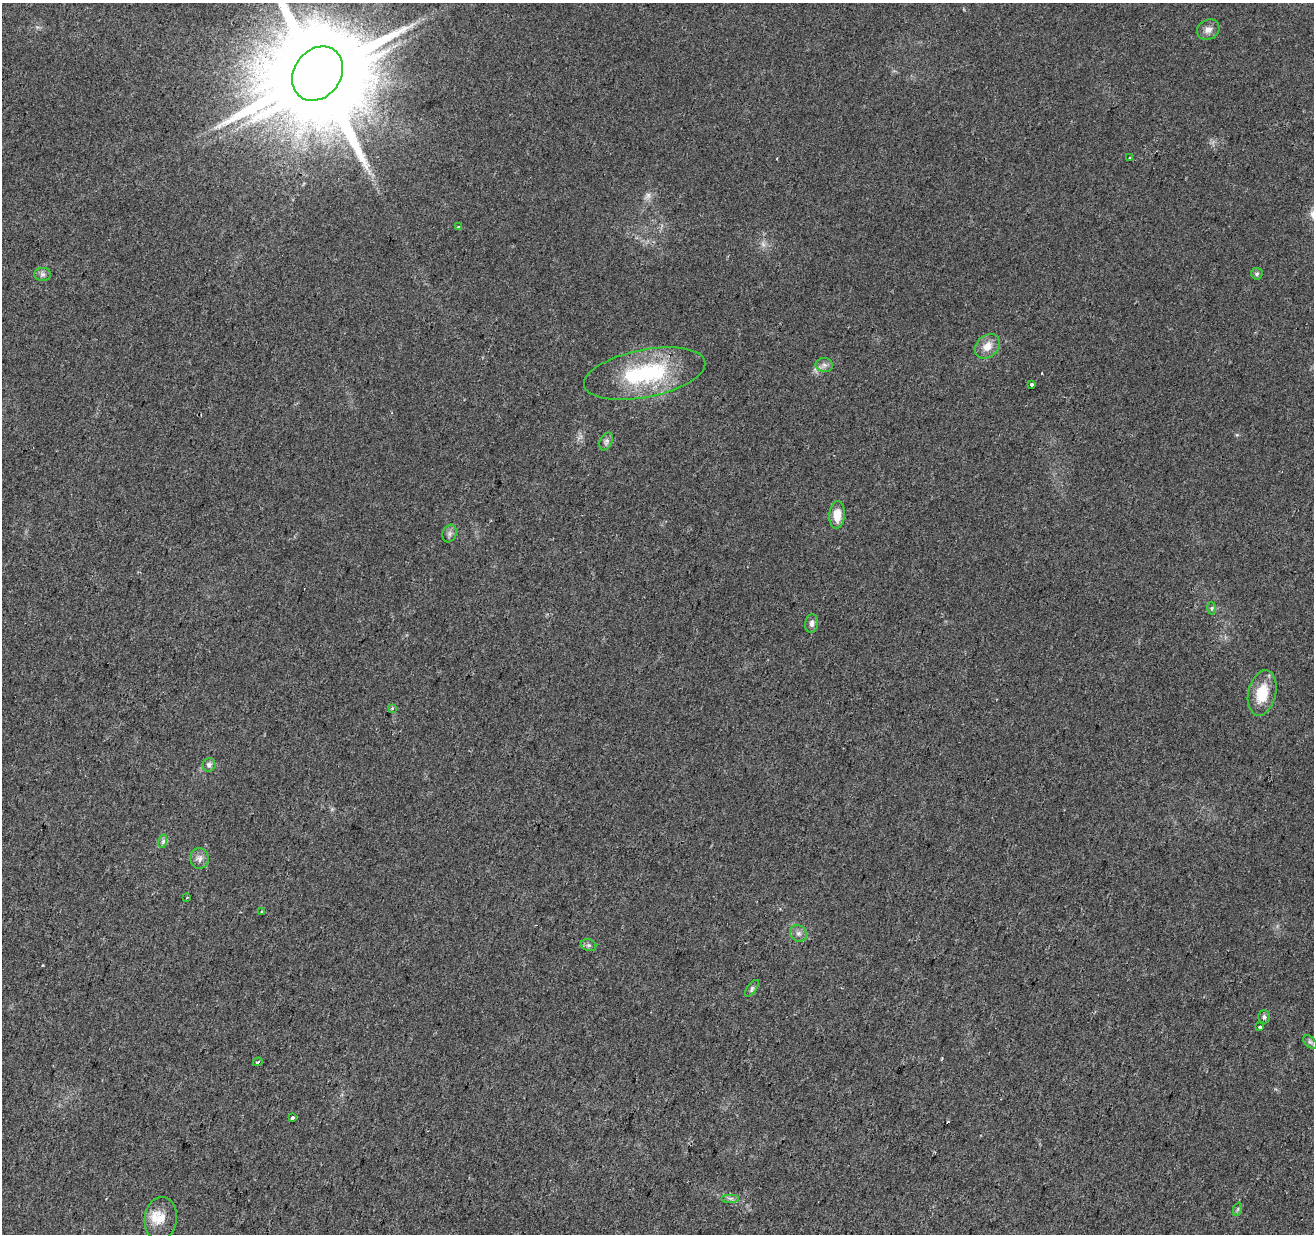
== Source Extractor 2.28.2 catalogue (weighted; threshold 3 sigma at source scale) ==
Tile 7 of 4 x 4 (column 3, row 2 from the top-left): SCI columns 2629-3940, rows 2744-3975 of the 5253 x 5423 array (HDU 1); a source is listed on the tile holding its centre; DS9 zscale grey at full resolution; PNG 1316 x 1236 px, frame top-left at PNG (2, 3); each listed source drawn as its Kron ellipse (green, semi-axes under 4 px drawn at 4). Shown black and unused: <1% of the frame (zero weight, under 2 of 3 exposures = <1% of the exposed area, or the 3 px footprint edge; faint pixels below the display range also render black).
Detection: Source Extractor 2.28.2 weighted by HDU 2 'WHT'; one run over the whole footprint, this tile lists its part. Background 0.0431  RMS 0.0057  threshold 0.0255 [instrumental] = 3 sigma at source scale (4.5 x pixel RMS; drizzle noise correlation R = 1.50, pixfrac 1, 0.0396/0.0396 arcsec/px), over >= 5 px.
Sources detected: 39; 2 too faint to see at this stretch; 1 inside a brighter object's white glare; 2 cosmic-ray / hot-pixel residue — neither listed nor drawn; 1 inside a brighter listed object's ellipse — not listed separately; the other 33 listed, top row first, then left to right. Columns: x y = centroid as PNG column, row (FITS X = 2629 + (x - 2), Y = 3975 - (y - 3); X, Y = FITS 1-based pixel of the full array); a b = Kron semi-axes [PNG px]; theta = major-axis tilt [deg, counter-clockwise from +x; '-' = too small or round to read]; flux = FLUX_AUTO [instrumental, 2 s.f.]
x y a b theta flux
1208 30 11 10 - 3.2
317 74 29 23 54 13000
1130 158 3 2 - 0.61
458 227 3 3 - 0.8
42 274 8 6 0 1.9
1257 274 6 5 - 1.3
987 346 14 10 44 6.6
824 365 9 7 -2 2.3
645 374 62 24 11 60
1032 384 3 3 - 1.2
606 441 9 6 63 1.7
837 515 14 8 86 9
449 534 9 7 72 2
1212 608 6 4 89 0.92
812 623 9 6 83 2.3
1262 693 23 14 77 17
392 708 3 3 - 2.5
209 765 7 6 - 1.8
163 841 7 4 73 1.3
199 858 10 9 - 3.1
187 898 3 2 - 0.55
262 912 3 3 - 1.2
798 933 9 8 - 2.4
589 945 8 6 -20 1.3
752 988 10 4 53 1.4
1264 1017 6 5 - 1.3
1260 1027 3 3 - 2.7
1310 1042 8 5 -44 1.5
258 1062 5 3 - 1.3
292 1118 4 3 - 3.7
731 1198 9 4 0 1.5
1238 1209 7 4 71 0.9
161 1219 21 16 81 8.8
Isophote crosses this tile's border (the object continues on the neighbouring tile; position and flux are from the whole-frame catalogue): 1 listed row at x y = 317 74